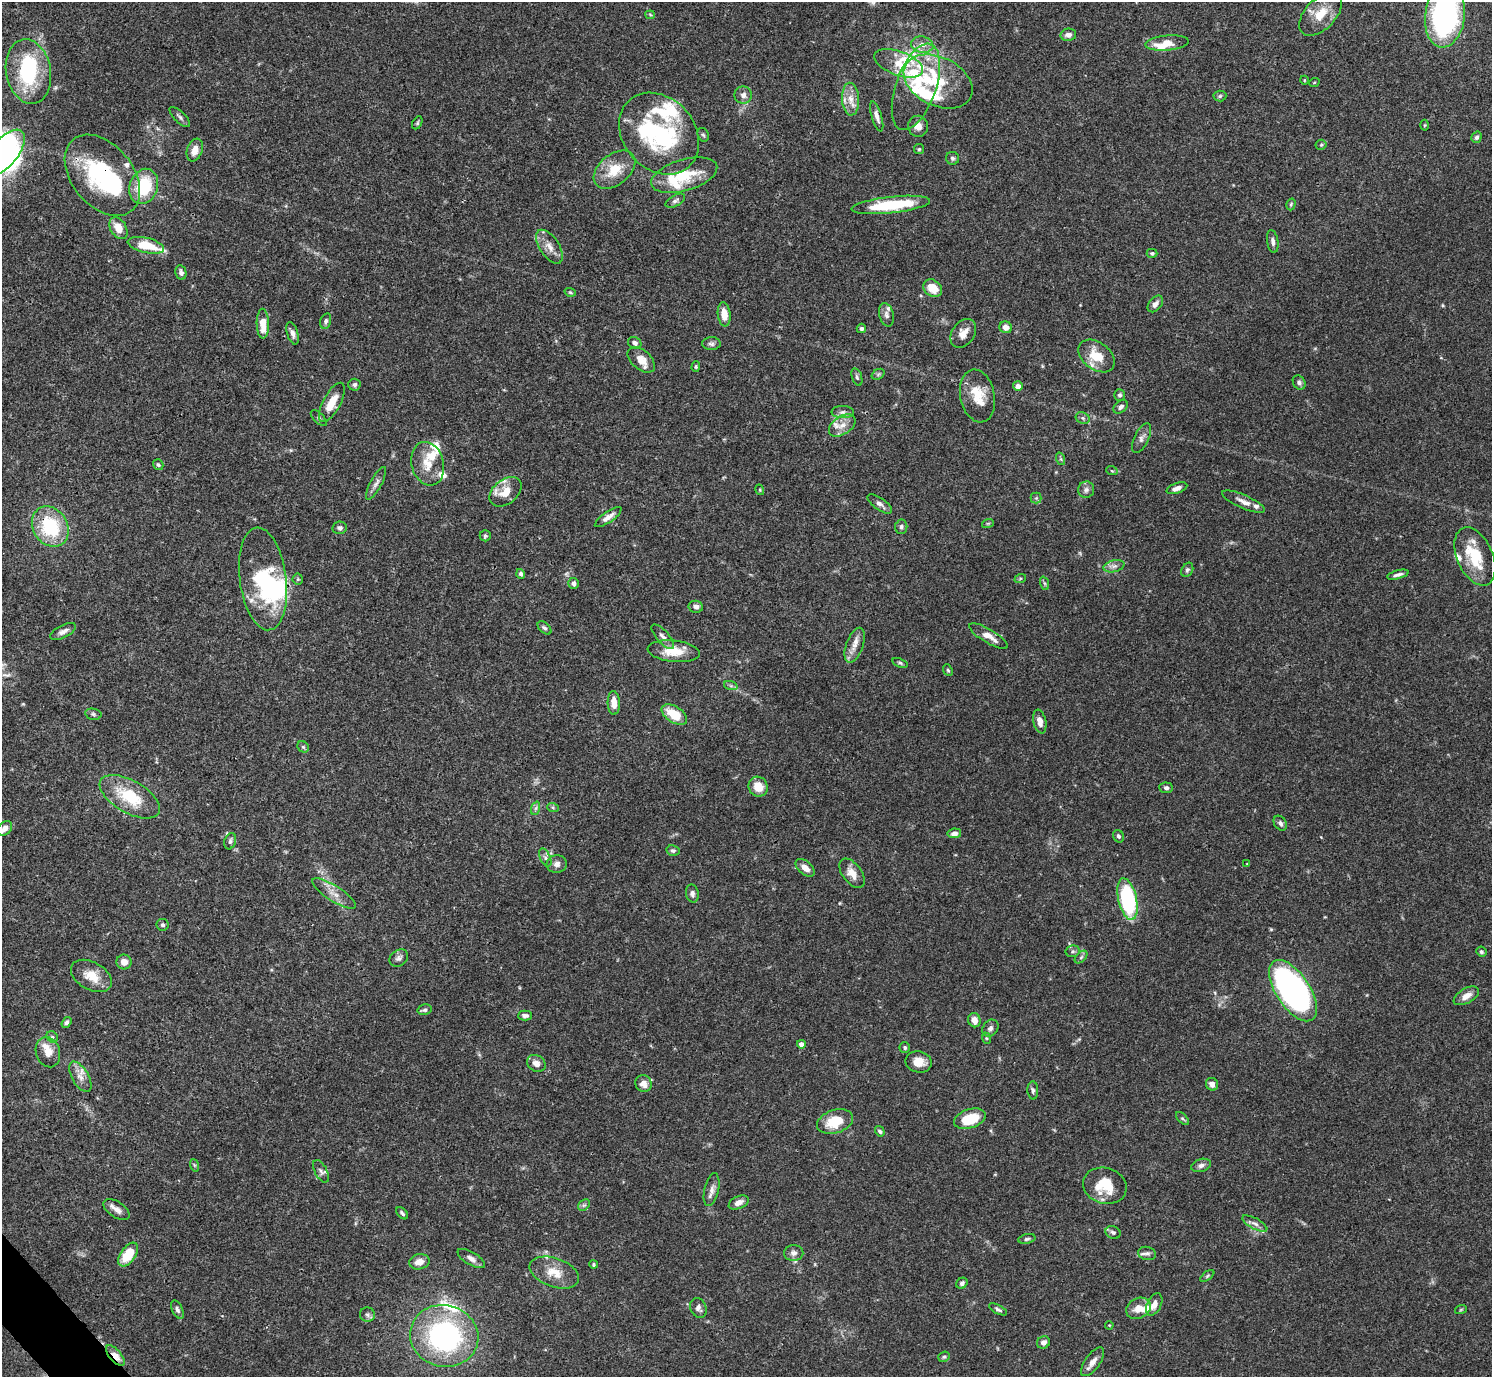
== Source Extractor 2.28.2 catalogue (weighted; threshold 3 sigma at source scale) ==
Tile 7 of 4 x 4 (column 3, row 2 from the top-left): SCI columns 2981-4470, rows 2910-4284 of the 5963 x 5959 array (HDU 1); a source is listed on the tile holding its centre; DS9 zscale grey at full resolution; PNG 1494 x 1379 px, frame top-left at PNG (2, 2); each listed source drawn as its Kron ellipse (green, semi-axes under 4 px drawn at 4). Shown black and unused: <1% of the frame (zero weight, under 3 of 4 exposures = <1% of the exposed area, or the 3 px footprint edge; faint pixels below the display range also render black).
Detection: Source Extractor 2.28.2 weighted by HDU 2 'WHT'; one run over the whole footprint, this tile lists its part. Background 0.0711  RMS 0.0032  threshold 0.0143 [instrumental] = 3 sigma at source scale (4.5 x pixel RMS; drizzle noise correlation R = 1.50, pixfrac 1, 0.05/0.05 arcsec/px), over >= 5 px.
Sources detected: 234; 7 inside a brighter object's white glare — neither listed nor drawn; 31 inside a brighter listed object's ellipse — not listed separately; the other 196 listed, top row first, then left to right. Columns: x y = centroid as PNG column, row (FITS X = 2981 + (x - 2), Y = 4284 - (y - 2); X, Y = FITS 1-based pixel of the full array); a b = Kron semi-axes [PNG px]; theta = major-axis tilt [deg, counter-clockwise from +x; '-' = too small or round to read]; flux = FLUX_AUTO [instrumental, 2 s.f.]
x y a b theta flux
1321 14 27 15 46 7
650 15 5 4 - 0.34
1445 16 32 20 82 75
1068 35 8 6 10 1.5
1167 43 22 7 5 5.1
922 45 11 8 -12 2.4
899 63 25 12 -20 6.9
28 71 32 22 -79 26
1304 80 4 3 - 0.24
938 82 36 24 -26 16
1314 83 5 3 - 0.27
916 87 45 20 71 17
743 95 8 8 - 1.4
1220 96 6 5 - 0.53
851 99 16 8 -87 3.3
877 116 16 5 -73 1.6
180 117 13 5 -44 0.96
417 123 7 4 62 0.47
1425 125 5 3 - 0.31
918 126 10 10 - 2.1
659 134 45 35 -48 37
703 135 7 5 -65 0.6
1476 137 6 4 57 0.87
1321 145 5 5 - 0.46
919 149 5 5 - 0.43
195 150 12 7 70 2.8
4 153 27 13 51 47
952 158 6 6 - 0.72
614 170 24 15 39 7.9
102 175 46 30 -51 36
684 175 34 15 16 11
144 186 18 14 69 15
675 201 11 5 29 0.91
1291 204 6 4 73 0.45
891 205 39 8 6 19
118 228 12 8 -60 4.4
1273 241 11 5 -82 1.3
146 245 18 7 -13 9.1
549 247 19 9 -56 3.1
1152 253 5 4 - 0.62
181 273 7 5 -78 1.1
933 288 10 8 -37 4.9
570 292 6 4 -18 0.37
1155 304 9 6 50 1.5
724 314 12 6 -83 3.5
886 315 12 7 -75 1.4
326 321 8 5 74 0.81
263 324 15 6 -89 4.6
1006 327 6 5 - 1.6
861 328 5 4 - 0.74
292 333 11 5 -74 1.5
963 333 16 11 55 3.2
635 343 7 5 -25 1
711 344 9 6 1 0.93
1096 356 20 13 -37 7.5
641 360 16 9 -40 3.5
696 367 5 4 - 0.42
878 374 7 5 31 0.57
857 377 9 5 -72 0.69
1299 382 7 6 - 0.98
354 385 6 6 - 0.78
1018 386 5 4 - 1.9
1119 395 6 5 - 0.75
977 396 27 17 -78 7.8
332 402 22 8 62 5.9
1121 407 8 5 38 0.95
843 412 11 6 0 1.2
319 418 10 5 -44 0.67
1083 418 7 5 -24 0.72
842 425 15 9 34 2.8
1142 438 16 7 64 1.6
1061 459 6 4 -71 0.47
428 464 22 16 -75 6.1
158 465 6 5 - 0.51
1112 471 6 3 -18 0.35
376 483 18 5 62 1.6
1177 488 11 5 19 1.7
760 490 5 3 - 0.29
1086 490 8 8 - 1.2
505 492 18 12 38 4.9
1036 498 5 5 - 0.62
1244 502 23 6 -24 2.3
880 504 14 6 -35 1.4
608 517 16 5 35 2
988 523 6 4 19 0.37
50 527 21 17 -58 20
901 527 7 6 - 0.81
340 528 7 6 - 0.82
485 536 5 5 - 0.55
1475 556 31 18 -66 11
1114 566 10 6 13 1.3
1187 570 7 5 61 0.72
521 574 5 4 - 0.63
1398 575 11 4 15 1.1
263 579 52 23 -82 29
298 579 5 5 - 0.41
1020 579 6 4 20 0.38
574 583 5 5 - 1.3
1044 583 7 4 -70 0.54
696 607 7 6 - 1.2
545 628 8 5 -43 0.74
63 631 14 6 26 1.6
989 636 22 7 -31 3.2
663 637 15 6 -49 1.5
855 645 18 8 70 3
674 651 26 10 -6 6.4
900 663 8 4 -19 0.55
948 670 6 4 -67 0.43
731 686 7 4 -19 0.6
614 703 12 6 -88 3.2
93 714 8 5 -11 0.67
674 715 14 8 -33 8.4
1040 721 12 6 -79 2.5
303 747 6 5 - 0.56
758 787 10 9 - 4.6
1166 788 7 5 -3 0.95
130 797 33 16 -30 14
536 808 7 4 71 0.72
553 808 6 4 -20 0.41
1280 823 8 6 -56 1
5 828 8 6 48 2.1
954 833 7 5 9 1.4
1119 836 6 5 - 0.71
230 841 8 5 72 0.93
673 850 7 5 -12 0.82
545 858 9 5 -64 1.1
557 864 10 9 - 1.7
1247 864 4 4 - 0.25
805 868 11 6 -41 2.4
852 873 17 9 -53 3.2
334 894 25 7 -33 3.5
692 894 9 6 -78 1.1
1127 899 21 9 -77 34
163 925 6 6 - 0.63
1073 951 7 6 - 0.75
1481 952 5 5 - 0.61
1081 957 7 4 46 0.64
399 958 10 7 40 1.2
124 962 8 7 - 2.4
91 976 22 14 -29 5.8
1293 991 35 17 -57 130
1466 996 14 7 29 2.6
425 1010 7 5 12 0.75
525 1016 7 5 1 0.89
974 1020 7 6 - 2.5
66 1022 6 4 56 0.68
990 1028 9 7 50 1.1
52 1037 6 5 - 0.65
986 1038 6 3 -71 0.37
801 1044 4 4 - 1.7
905 1047 5 5 - 0.59
48 1052 15 12 -73 3.7
918 1062 13 10 -13 3.9
536 1063 10 8 -31 2
80 1077 17 8 -60 2.5
643 1083 8 8 - 2.4
1212 1084 6 6 - 1.6
1033 1090 9 5 -87 0.79
1182 1118 8 4 -44 0.52
970 1119 16 9 18 9.6
835 1122 18 11 18 8.9
880 1131 5 4 - 0.72
194 1165 6 4 -71 0.44
1201 1165 10 6 16 1.3
321 1171 12 6 -62 1.1
1105 1186 22 18 -16 9.7
712 1190 17 7 77 1.9
739 1202 10 6 25 1.8
584 1205 6 5 - 0.65
117 1210 15 8 -35 1.9
402 1213 7 4 -47 0.74
1255 1224 14 5 -28 1.4
1113 1232 8 6 -26 0.79
1027 1239 9 5 12 0.64
794 1253 9 8 - 1.5
1147 1253 9 6 -14 1.1
128 1254 13 7 54 9.3
471 1259 15 6 -31 1.7
419 1262 10 7 12 2.5
594 1264 4 4 - 0.48
554 1273 26 14 -19 5.9
1207 1276 8 4 36 0.52
962 1283 6 5 - 0.86
1154 1304 12 7 63 2.3
698 1308 10 8 -66 1.3
1139 1308 13 10 27 3.7
998 1309 10 4 -28 0.77
1461 1309 6 3 20 0.34
177 1310 10 5 -64 0.87
367 1315 7 7 - 0.83
1109 1325 4 3 - 0.27
444 1336 34 31 -14 58
1043 1342 7 6 - 1.2
115 1356 13 6 -48 3
944 1357 6 5 - 0.52
1093 1362 17 7 54 2.4
Overlapping masked pixels (flux is a lower limit): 3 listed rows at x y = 102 175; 50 527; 115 1356
Isophote crosses this tile's border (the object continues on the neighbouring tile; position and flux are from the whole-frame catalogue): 3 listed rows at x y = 1321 14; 1445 16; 4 153